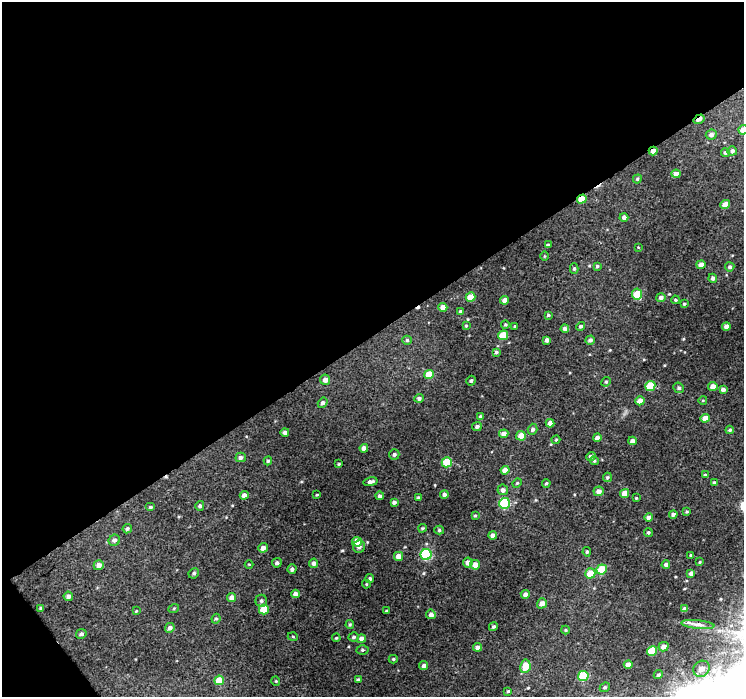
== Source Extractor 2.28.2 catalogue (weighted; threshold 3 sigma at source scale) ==
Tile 1 of 2 x 2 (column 1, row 1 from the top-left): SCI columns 1-742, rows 738-1432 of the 1485 x 1470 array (HDU 1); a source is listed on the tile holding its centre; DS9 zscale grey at full resolution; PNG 746 x 699 px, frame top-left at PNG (2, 2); each listed source drawn as its Kron ellipse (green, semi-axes under 4 px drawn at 4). Shown black and unused: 49% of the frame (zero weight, under 3 of 4 exposures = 1% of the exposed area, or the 3 px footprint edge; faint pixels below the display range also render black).
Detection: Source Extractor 2.28.2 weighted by HDU 2 'WHT'; one run over the whole footprint, this tile lists its part. Background 0.00963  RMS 0.0036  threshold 0.016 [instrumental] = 3 sigma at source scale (4.5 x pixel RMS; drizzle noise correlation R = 1.50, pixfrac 1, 0.0396/0.0396 arcsec/px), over >= 5 px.
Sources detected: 166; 3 cosmic-ray / hot-pixel residue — neither listed nor drawn; the other 163 listed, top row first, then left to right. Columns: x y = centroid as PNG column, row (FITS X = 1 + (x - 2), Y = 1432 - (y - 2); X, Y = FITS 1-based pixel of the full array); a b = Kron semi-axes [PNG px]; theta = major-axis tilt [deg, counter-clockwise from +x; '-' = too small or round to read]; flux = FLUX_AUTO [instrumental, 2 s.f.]
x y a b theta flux
699 119 6 3 32 3.1
743 130 5 4 - 3.6
711 135 5 5 - 1.4
653 151 4 3 - 1.9
732 151 5 4 - 1.1
725 152 4 4 - 0.8
676 174 4 4 - 2.3
637 179 5 4 - 0.54
582 199 5 4 - 4.7
725 205 5 4 - 3
624 217 4 4 - 1.3
548 245 3 3 - 0.56
638 247 4 2 - 0.22
544 256 5 3 - 0.29
701 265 4 4 - 1.9
597 266 4 4 - 0.51
730 267 4 4 - 0.76
574 268 5 4 - 0.51
713 278 4 4 - 0.95
637 294 5 5 - 7
470 297 5 4 - 5.4
661 297 5 4 - 1.1
504 300 4 4 - 1.7
675 300 4 3 - 0.45
684 304 4 3 - 0.4
443 307 4 4 - 3.1
460 311 4 4 - 0.51
548 315 4 3 - 0.45
505 325 4 3 - 0.41
466 326 4 3 - 0.38
515 326 3 2 - 0.41
581 326 5 4 - 0.82
726 326 4 4 - 2.1
565 329 4 4 - 1.3
503 335 5 5 - 8.4
407 340 4 4 - 0.58
547 340 4 4 - 1.3
590 340 5 4 - 1.1
496 352 4 4 - 0.58
429 374 5 4 - 6.8
325 380 5 5 - 2.2
471 381 5 4 - 0.66
606 382 5 4 - 0.49
650 386 5 5 - 9.1
713 386 5 4 - 2
679 388 5 5 - 0.67
723 389 4 4 - 1.2
419 398 4 4 - 0.84
703 400 4 3 - 0.25
640 401 5 4 - 2.3
323 403 5 4 - 1
480 417 4 3 - 0.62
705 418 4 4 - 2.8
550 423 4 4 - 1.6
477 426 5 4 - 0.78
533 429 5 5 - 0.91
730 430 4 3 - 0.52
285 432 4 4 - 1.1
504 434 5 4 - 2.3
521 436 5 4 - 3.4
597 438 4 3 - 1.4
556 440 4 3 - 0.37
632 441 4 4 - 1.7
364 448 4 4 - 1.5
394 454 5 5 - 0.75
241 457 5 4 - 1.2
591 457 5 4 - 1.3
268 461 4 4 - 0.53
594 461 4 4 - 0.45
447 462 5 5 - 9
339 464 3 3 - 0.33
505 470 4 4 - 2.9
705 475 4 3 - 0.49
607 477 5 4 - 0.52
370 482 7 4 12 1.3
714 482 4 4 - 0.37
517 483 5 4 - 0.38
546 483 4 3 - 0.43
503 490 5 5 - 1.3
599 491 5 5 - 1.9
625 493 5 4 - 3.1
444 494 4 4 - 0.88
244 495 4 4 - 1.7
317 495 4 2 - 0.27
380 496 4 4 - 0.83
418 497 4 3 - 0.38
636 498 3 3 - 0.28
394 502 4 3 - 0.96
505 503 5 5 - 23
200 506 5 4 - 0.88
150 507 5 4 - 0.58
687 512 3 3 - 0.43
673 514 4 3 - 0.91
475 516 4 4 - 0.38
648 517 4 4 - 1.5
422 528 4 3 - 0.46
127 529 5 4 - 0.65
439 530 5 4 - 0.6
648 532 4 4 - 0.55
493 535 4 4 - 2
114 540 6 5 - 1.2
357 542 5 4 - 7.1
359 547 6 6 - 1.3
263 548 5 4 - 1.9
587 552 5 4 - 0.49
426 554 5 5 - 31
690 555 3 2 - 0.27
398 556 4 4 - 2.8
468 562 5 5 - 1.5
700 562 3 3 - 0.3
277 563 5 4 - 0.87
314 563 4 4 - 1.3
249 564 4 3 - 0.28
99 565 5 5 - 2.1
475 565 5 4 - 2.8
666 565 4 4 - 1
292 569 4 4 - 0.97
602 569 5 5 - 7.6
194 573 5 5 - 0.61
590 573 5 5 - 6.5
691 573 4 4 - 1.3
370 579 4 4 - 0.68
366 584 4 4 - 0.36
296 594 4 4 - 2.2
525 594 4 4 - 1.4
68 596 4 4 - 1.4
232 598 4 4 - 1.6
261 601 6 6 - 0.87
542 603 5 4 - 2.3
41 608 4 4 - 0.64
174 608 5 3 - 0.32
264 609 5 5 - 7.5
685 609 4 4 - 1.7
136 611 4 2 - 0.28
386 611 3 3 - 0.55
431 614 5 4 - 1.4
216 619 5 4 - 0.5
698 624 17 4 -5 1.8
350 625 4 3 - 0.42
493 627 4 4 - 0.63
170 628 5 4 - 1.2
565 630 4 4 - 0.39
81 634 5 4 - 0.9
293 637 5 3 - 0.33
354 637 5 4 - 0.69
336 638 4 3 - 0.32
361 639 4 4 - 1.5
478 647 4 4 - 1.4
663 647 5 4 - 1.9
363 650 6 4 0 0.61
652 651 5 5 - 9.3
393 659 4 4 - 0.49
424 665 4 4 - 0.84
628 665 4 4 - 2.7
525 666 7 5 81 5.9
701 669 8 7 - 3.1
658 675 5 4 - 0.63
583 676 5 5 - 14
358 679 4 3 - 0.46
219 680 5 4 - 7.4
276 681 4 4 - 0.34
605 687 5 4 - 0.62
508 691 4 3 - 0.4
Overlapping masked pixels (flux is a lower limit): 3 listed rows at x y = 699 119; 653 151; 582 199
Isophote crosses this tile's border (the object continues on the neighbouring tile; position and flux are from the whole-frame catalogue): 1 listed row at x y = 743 130